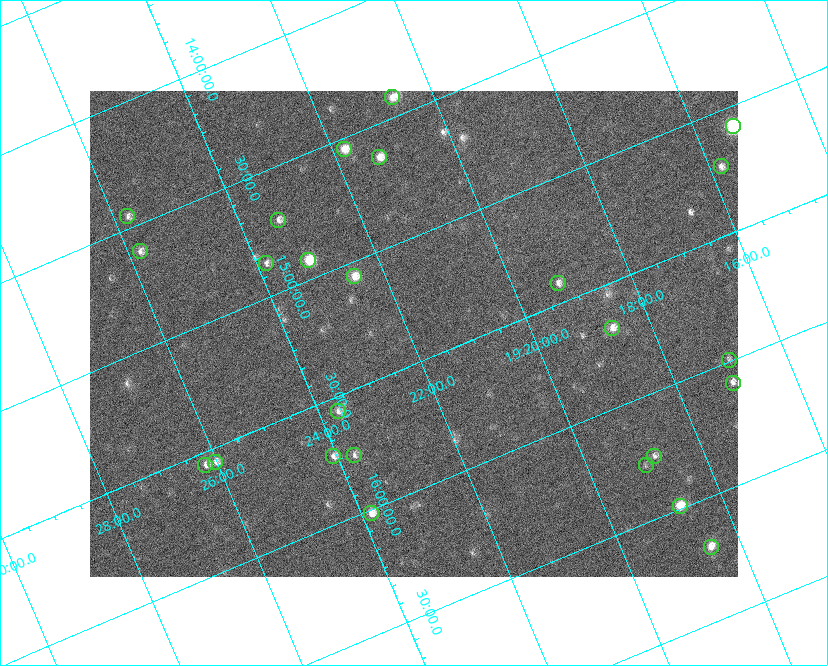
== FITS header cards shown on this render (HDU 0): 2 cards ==
NAXIS1  =                  648 / length of data axis 1
NAXIS2  =                  486 / length of data axis 2

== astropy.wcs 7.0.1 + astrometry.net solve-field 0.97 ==
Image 648 x 486 px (HDU 0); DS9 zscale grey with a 90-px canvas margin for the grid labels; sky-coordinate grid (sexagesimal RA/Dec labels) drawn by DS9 from the SOLVED WCS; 25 Tycho-2 reference stars matched to detected sources circled (green)
Header WCS: none
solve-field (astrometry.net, Tycho-2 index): SOLVED blind (the file carries no WCS)
Solved WCS: RA---TAN-SIP/DEC--TAN-SIP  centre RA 19:21:56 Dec +15:23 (290.48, +15.38 deg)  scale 15.3 arcsec/px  FOV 165.0' x 123.7'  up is -157 deg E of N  parity flipped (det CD > 0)
(file carries no celestial WCS; the grid is the blind solution)
Tycho-2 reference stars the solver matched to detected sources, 25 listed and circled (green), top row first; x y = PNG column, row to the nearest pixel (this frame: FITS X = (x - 90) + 1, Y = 486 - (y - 91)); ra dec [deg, ICRS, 3 dp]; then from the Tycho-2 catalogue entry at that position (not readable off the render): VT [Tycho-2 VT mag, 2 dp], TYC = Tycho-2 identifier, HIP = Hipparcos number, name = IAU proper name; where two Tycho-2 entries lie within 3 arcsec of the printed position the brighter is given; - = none
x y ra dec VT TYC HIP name
392 97 290.170 +14.419 7.86 1054-844-1 95082 -
733 126 288.834 +15.084 5.69 1599-3869-1 94624 -
344 149 290.452 +14.543 7.44 1054-679-1 - -
379 157 290.323 +14.634 7.66 1054-951-1 95132 -
721 166 288.951 +15.222 8.24 1599-3918-1 94665 -
127 216 291.441 +14.452 8.37 1067-789-1 - -
278 220 290.838 +14.713 8.21 1054-205-1 95303 -
140 251 291.451 +14.609 8.24 1067-445-1 95522 -
308 260 290.784 +14.921 6.67 1054-223-1 95287 -
266 263 290.960 +14.864 8.44 1054-411-1 - -
354 276 290.625 +15.059 7.77 1600-2349-1 - -
558 283 289.809 +15.416 8.37 1599-3313-1 94944 -
612 328 289.664 +15.681 7.94 1599-1947-1 94894 -
729 360 289.242 +15.992 8.86 1599-2780-1 - -
733 383 289.265 +16.088 8.20 1599-2332-1 - -
338 411 290.922 +15.560 8.69 1600-1874-1 - -
354 455 290.929 +15.760 8.70 1600-822-1 95334 -
333 456 291.017 +15.730 8.16 1600-168-1 - -
654 456 289.708 +16.250 8.60 1599-1761-1 - -
215 462 291.504 +15.557 8.17 1600-1630-1 95542 -
205 465 291.551 +15.552 8.28 1600-1749-1 95559 -
646 465 289.759 +16.274 9.33 1599-1589-1 - -
680 506 289.688 +16.488 7.07 1599-570-1 94905 -
371 513 290.960 +16.014 7.62 1600-1088-1 95346 -
711 547 289.631 +16.698 7.50 1599-66-1 94884 -